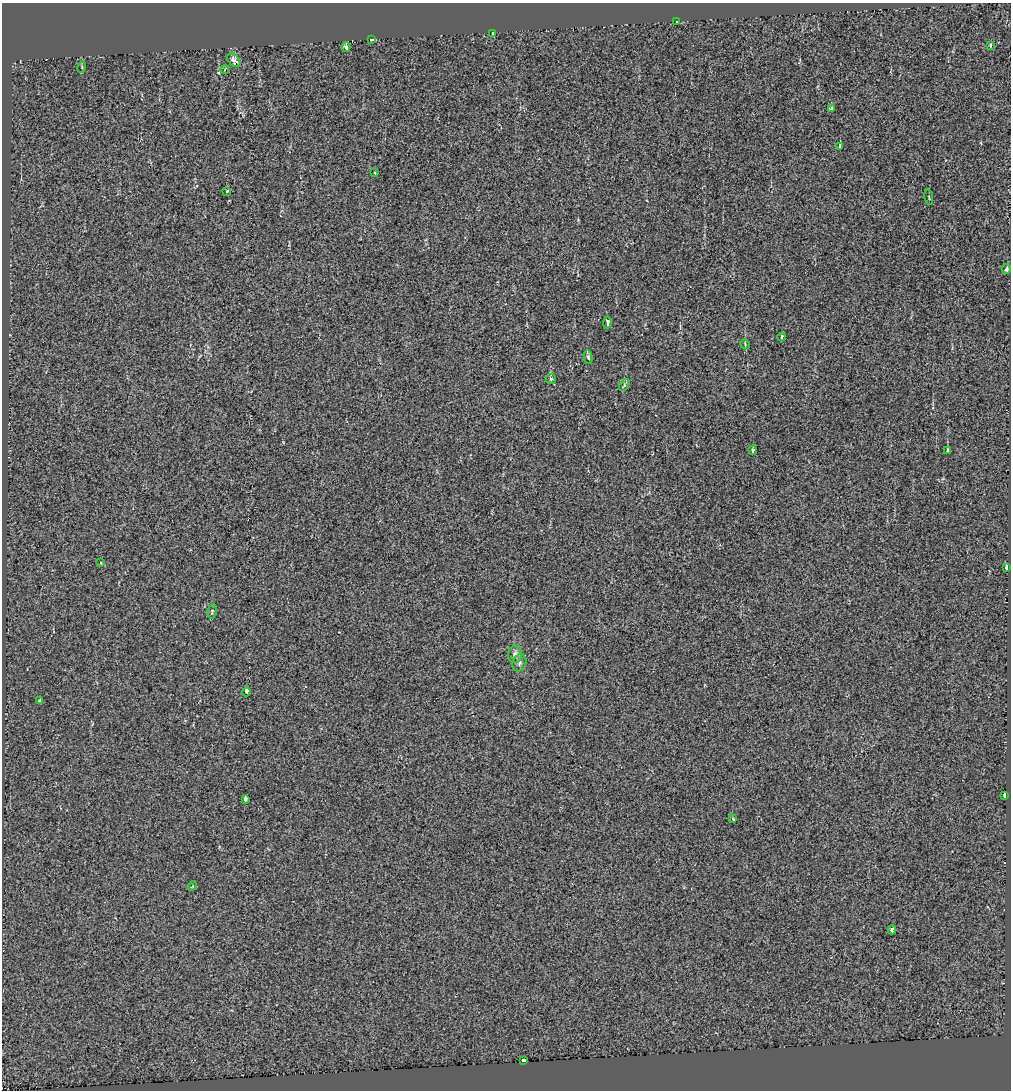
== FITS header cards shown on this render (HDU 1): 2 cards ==
NAXIS1  =                 1009
NAXIS2  =                 1088

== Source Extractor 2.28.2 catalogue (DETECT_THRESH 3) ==
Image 1009 x 1088 px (HDU 1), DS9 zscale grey, 1 PNG px = 1 image px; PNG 1013 x 1092 px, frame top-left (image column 1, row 1088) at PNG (2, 3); each listed source drawn as its Kron ellipse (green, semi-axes under 4 px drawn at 4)
Background 0.00391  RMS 0.069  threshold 0.206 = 3 sigma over >= 5 px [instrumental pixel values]
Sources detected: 35; all 35 listed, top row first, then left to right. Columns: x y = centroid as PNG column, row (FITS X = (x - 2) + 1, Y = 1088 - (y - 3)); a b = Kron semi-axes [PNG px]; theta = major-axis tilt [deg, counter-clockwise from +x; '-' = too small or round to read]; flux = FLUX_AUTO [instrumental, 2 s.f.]
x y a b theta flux
677 22 3 3 - 61
493 33 4 2 - 3.9
371 39 3 3 - 41
990 45 4 3 - 11
346 47 5 3 - 28
234 60 8 5 -45 36
82 67 5 3 - 4.5
225 70 4 2 - 3.7
832 109 4 3 - 25
840 146 4 3 - 87
375 173 3 2 - 3.8
226 191 3 3 - 22
929 197 8 2 -79 3.9
1006 269 5 4 - 11
607 323 6 3 89 140
781 337 4 3 - 8.9
745 344 5 3 - 4.2
588 357 7 4 -79 11
551 379 5 5 - 5.8
624 385 7 3 54 6.7
753 450 4 3 - 6.9
947 450 4 3 - 7.5
100 563 3 2 - 5.2
1007 568 3 3 - 72
212 611 7 4 77 6.6
515 654 9 7 86 23
519 663 9 7 69 15
246 692 4 3 - 85
39 701 3 3 - 6.2
1005 795 4 3 - 170
245 799 3 3 - 81
733 819 3 3 - 11
192 886 5 4 - 5.8
892 930 4 3 - 47
523 1060 3 3 - 40